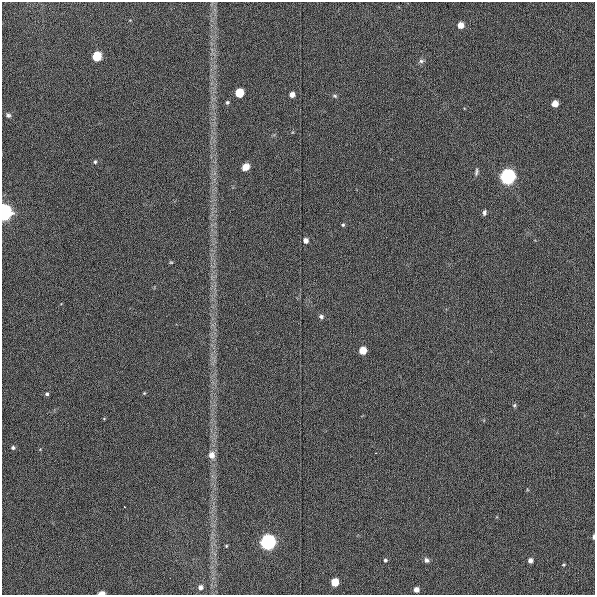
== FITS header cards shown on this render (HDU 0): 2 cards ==
NAXIS1  =                  593
NAXIS2  =                  593

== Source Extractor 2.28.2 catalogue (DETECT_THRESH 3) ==
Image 593 x 593 px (HDU 0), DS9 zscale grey, 1 PNG px = 1 image px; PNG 597 x 597 px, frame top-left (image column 1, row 593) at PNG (2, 2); no overlay
Background 134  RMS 5.5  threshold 16.4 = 3 sigma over >= 5 px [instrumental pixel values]
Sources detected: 38; all 38 listed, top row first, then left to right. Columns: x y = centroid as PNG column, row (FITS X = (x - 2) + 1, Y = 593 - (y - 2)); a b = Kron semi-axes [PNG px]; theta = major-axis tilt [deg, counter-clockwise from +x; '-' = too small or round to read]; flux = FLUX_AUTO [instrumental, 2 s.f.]
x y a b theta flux
460 25 5 5 - 5100
97 56 5 5 - 26000
421 61 7 6 - 920
239 93 5 5 - 19000
292 95 5 4 - 2800
335 96 6 5 - 590
227 102 5 4 - 590
555 104 5 5 - 5400
8 115 6 5 - 780
95 162 6 5 - 630
246 167 7 5 42 3500
476 172 10 4 80 840
507 177 6 6 - 320000
4 212 6 5 - 420000
484 213 6 4 83 870
343 225 4 4 - 560
306 241 4 4 - 2200
171 262 5 4 - 410
321 317 6 5 - 1000
363 351 5 5 - 9800
144 393 4 4 - 340
47 394 5 4 - 700
514 405 5 4 - 520
104 418 5 3 - 290
13 448 4 4 - 770
375 453 2 2 - 260
211 455 7 7 - 2900
593 537 5 2 - 940
267 542 6 6 - 310000
226 546 5 4 - 370
385 560 4 4 - 620
427 560 7 6 - 1100
530 560 4 4 - 1800
563 565 5 2 - 320
334 582 5 5 - 11000
200 587 5 5 - 1600
416 590 4 4 - 2500
102 593 6 3 5 2500
At the frame edge (FLAGS 8, measured only in part): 3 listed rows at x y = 4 212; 593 537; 102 593

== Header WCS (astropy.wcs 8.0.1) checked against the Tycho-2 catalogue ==
Header WCS as astropy/WCSLIB reads it (applying the file's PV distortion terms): RA---TAN/DEC--TAN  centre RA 13:45:51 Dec +48:10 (206.46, +48.17 deg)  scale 1.01 arcsec/px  FOV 10.0' x 10.0'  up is -179 deg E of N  parity flipped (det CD > 0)
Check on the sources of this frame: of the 38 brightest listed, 3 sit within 2.0 arcsec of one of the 3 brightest Tycho-2 stars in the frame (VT <= 12.88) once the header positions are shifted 0.75 arcsec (0.52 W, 0.54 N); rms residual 1.12 arcsec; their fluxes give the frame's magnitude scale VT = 25.87 - 2.5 log10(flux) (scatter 0.17 mag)
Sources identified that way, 3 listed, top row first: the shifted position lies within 2.0 arcsec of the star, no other Tycho-2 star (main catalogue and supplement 1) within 4.0 arcsec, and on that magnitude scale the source's flux lands within +1.5 / -3 mag of the star's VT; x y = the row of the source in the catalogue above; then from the Tycho-2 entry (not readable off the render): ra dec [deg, ICRS J2000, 3 dp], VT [Tycho-2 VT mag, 2 dp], TYC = Tycho-2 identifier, HIP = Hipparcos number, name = IAU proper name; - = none
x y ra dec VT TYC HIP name
507 177 206.375 +48.138 11.94 3467-675-1 - -
4 212 206.588 +48.145 11.81 3467-757-1 - -
267 542 206.480 +48.239 12.88 3467-1064-1 - -